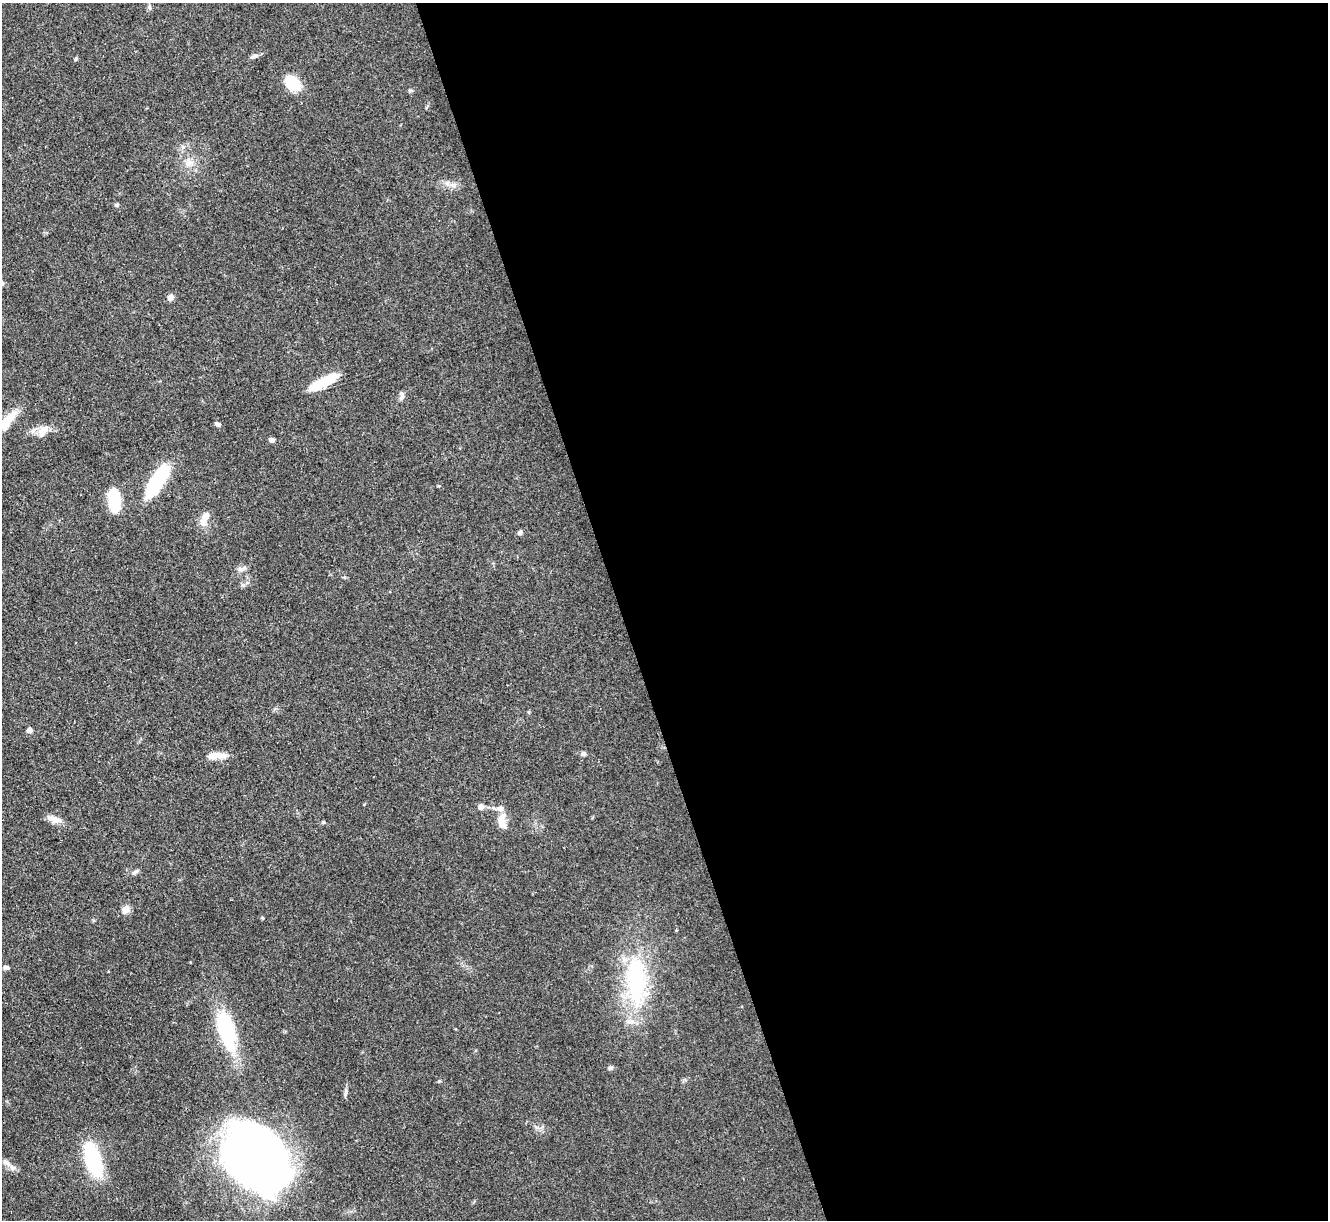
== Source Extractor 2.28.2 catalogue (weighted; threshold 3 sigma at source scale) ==
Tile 8 of 4 x 4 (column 4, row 2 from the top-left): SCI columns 3982-5307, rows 2709-3926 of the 5309 x 5293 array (HDU 1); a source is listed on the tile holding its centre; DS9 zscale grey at full resolution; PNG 1330 x 1222 px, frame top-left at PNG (2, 3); no overlay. Shown black and unused: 53% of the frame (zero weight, under 3 of 4 exposures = <1% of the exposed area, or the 3 px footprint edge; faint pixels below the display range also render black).
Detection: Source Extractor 2.28.2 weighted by HDU 2 'WHT'; one run over the whole footprint, this tile lists its part. Background 0.0855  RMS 0.0062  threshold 0.0281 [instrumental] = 3 sigma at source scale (4.5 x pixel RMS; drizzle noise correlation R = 1.50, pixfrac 1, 0.05/0.05 arcsec/px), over >= 5 px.
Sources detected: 41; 1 inside a brighter object's white glare — not listed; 2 inside a brighter listed object's ellipse — not listed separately; the other 38 listed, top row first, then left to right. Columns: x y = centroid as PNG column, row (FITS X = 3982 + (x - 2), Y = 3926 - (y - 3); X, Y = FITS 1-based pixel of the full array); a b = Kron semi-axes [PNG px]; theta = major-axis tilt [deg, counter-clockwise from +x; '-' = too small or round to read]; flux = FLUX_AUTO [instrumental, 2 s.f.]
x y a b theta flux
149 7 8 4 -77 1.3
254 56 11 5 21 2.1
76 59 6 4 89 0.72
292 83 16 11 -38 23
189 163 11 11 - 5.1
447 183 7 4 0 1.8
117 205 5 5 - 1.1
170 298 7 6 - 2.6
323 382 33 8 28 22
401 395 12 6 -89 2.1
6 422 41 11 47 16
218 424 8 5 -31 1.7
43 431 20 10 60 5.9
272 440 6 5 - 2.1
157 481 44 14 56 37
114 501 23 10 -83 26
205 517 19 9 68 6.9
520 533 5 4 - 1.9
241 569 11 4 5 1.9
29 730 6 6 - 1.8
584 754 6 6 - 1.4
215 755 22 8 4 7.9
481 807 7 6 - 2.6
54 819 19 8 -18 5.1
501 821 15 8 -79 8.5
324 822 5 3 - 0.61
135 872 11 5 31 1.7
126 909 11 8 52 4
262 918 4 4 - 0.66
676 930 3 3 - 0.52
6 967 8 4 -7 1.8
636 980 69 26 -88 69
226 1030 52 18 -74 47
611 1068 6 6 - 1.4
346 1092 14 4 82 1.7
255 1155 57 45 -24 420
93 1159 37 15 -72 50
12 1168 9 7 -22 2.8
Isophote crosses this tile's border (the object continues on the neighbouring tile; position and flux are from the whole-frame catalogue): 1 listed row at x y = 6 422
Unlisted compact peaks at least as high as the median listed source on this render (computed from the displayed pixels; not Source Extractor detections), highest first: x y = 439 1081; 243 585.